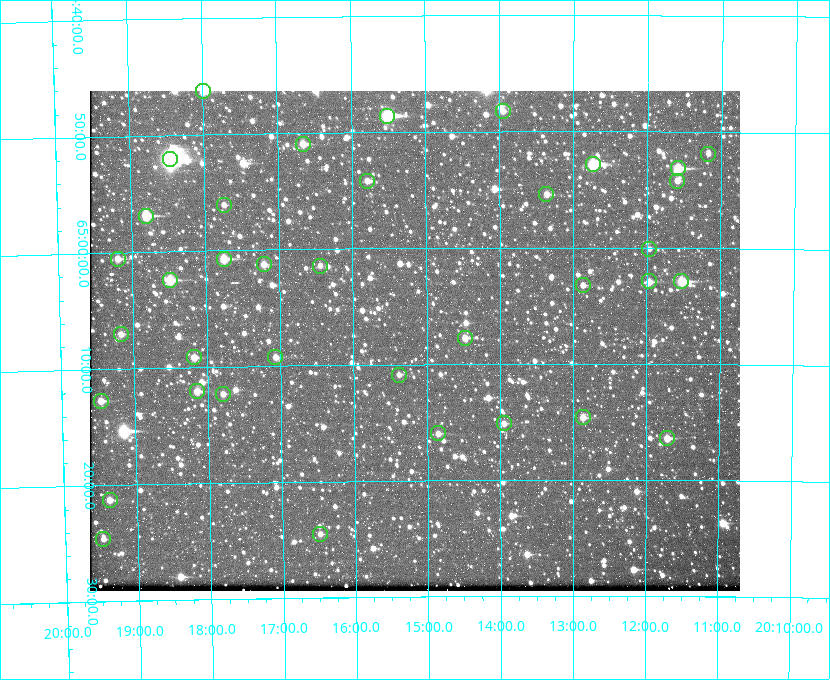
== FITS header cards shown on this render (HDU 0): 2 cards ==
NAXIS1  =                  650 / Width of table row in bytes
NAXIS2  =                  500 / Number of rows in table

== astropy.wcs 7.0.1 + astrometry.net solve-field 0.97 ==
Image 650 x 500 px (HDU 0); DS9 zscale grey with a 90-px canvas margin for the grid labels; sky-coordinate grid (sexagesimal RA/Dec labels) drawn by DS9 from the SOLVED WCS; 37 Tycho-2 reference stars matched to detected sources circled (green)
Header WCS: none
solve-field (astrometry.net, Tycho-2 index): SOLVED blind (the file carries no WCS)
Solved WCS: RA---TAN-SIP/DEC--TAN-SIP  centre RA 20:15:10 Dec +65:08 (303.79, +65.13 deg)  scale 5.17 arcsec/px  FOV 56.0' x 43.0'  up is -180 deg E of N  parity flipped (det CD > 0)
(file carries no celestial WCS; the grid is the blind solution)
Tycho-2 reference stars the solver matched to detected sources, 37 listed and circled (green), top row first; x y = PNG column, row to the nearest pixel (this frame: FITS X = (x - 90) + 1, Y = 500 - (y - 91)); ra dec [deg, ICRS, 3 dp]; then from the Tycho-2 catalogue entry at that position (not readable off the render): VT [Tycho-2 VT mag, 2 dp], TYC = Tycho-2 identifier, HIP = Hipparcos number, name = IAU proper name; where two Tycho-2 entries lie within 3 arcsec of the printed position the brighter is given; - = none
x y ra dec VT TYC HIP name
203 91 304.497 +64.771 11.19 4241-1649-1 - -
503 111 303.488 +64.804 11.29 4240-68-1 - -
387 116 303.878 +64.810 8.93 4240-794-1 - -
303 144 304.164 +64.849 10.65 4240-315-1 - -
708 154 302.794 +64.865 12.51 4240-904-1 - -
170 159 304.612 +64.868 7.89 4241-1703-1 100101 -
593 164 303.184 +64.880 9.02 4240-488-1 - -
678 168 302.897 +64.886 9.40 4240-717-1 - -
367 181 303.948 +64.903 11.68 4240-549-1 - -
677 181 302.899 +64.904 11.91 4240-435-1 - -
546 194 303.341 +64.923 11.58 4240-148-1 - -
224 205 304.434 +64.934 11.97 4241-1827-1 - -
146 216 304.698 +64.948 10.27 4241-1684-1 - -
649 249 302.992 +65.001 11.85 4240-479-1 - -
118 259 304.798 +65.009 11.15 4241-1628-1 - -
224 259 304.437 +65.012 10.41 4241-1775-1 - -
264 264 304.302 +65.021 11.64 4241-1611-1 - -
320 266 304.112 +65.024 12.29 4240-364-1 - -
170 280 304.620 +65.041 10.25 4241-1573-1 - -
649 281 302.992 +65.048 11.44 4240-88-1 - -
681 281 302.882 +65.048 10.25 4240-98-1 - -
583 285 303.217 +65.054 11.98 4240-166-1 - -
121 334 304.793 +65.117 11.79 4241-1700-1 - -
465 338 303.620 +65.129 11.18 4240-34-1 - -
194 357 304.544 +65.153 12.05 4241-1582-1 - -
275 357 304.266 +65.154 11.64 4240-724-1 - -
399 375 303.846 +65.181 11.99 4240-1077-1 - -
197 391 304.537 +65.201 11.44 4241-1860-1 - -
223 394 304.448 +65.206 12.12 4241-1643-1 - -
101 401 304.866 +65.212 12.00 4241-1293-1 - -
583 417 303.217 +65.244 11.17 4240-236-1 - -
504 423 303.488 +65.252 12.13 4240-1343-1 - -
438 433 303.713 +65.266 11.45 4240-564-1 - -
667 438 302.928 +65.273 10.74 4240-760-1 - -
110 500 304.845 +65.354 11.82 4241-1491-1 - -
320 534 304.121 +65.408 11.90 4240-305-1 - -
103 539 304.869 +65.410 11.95 4241-1394-1 - -